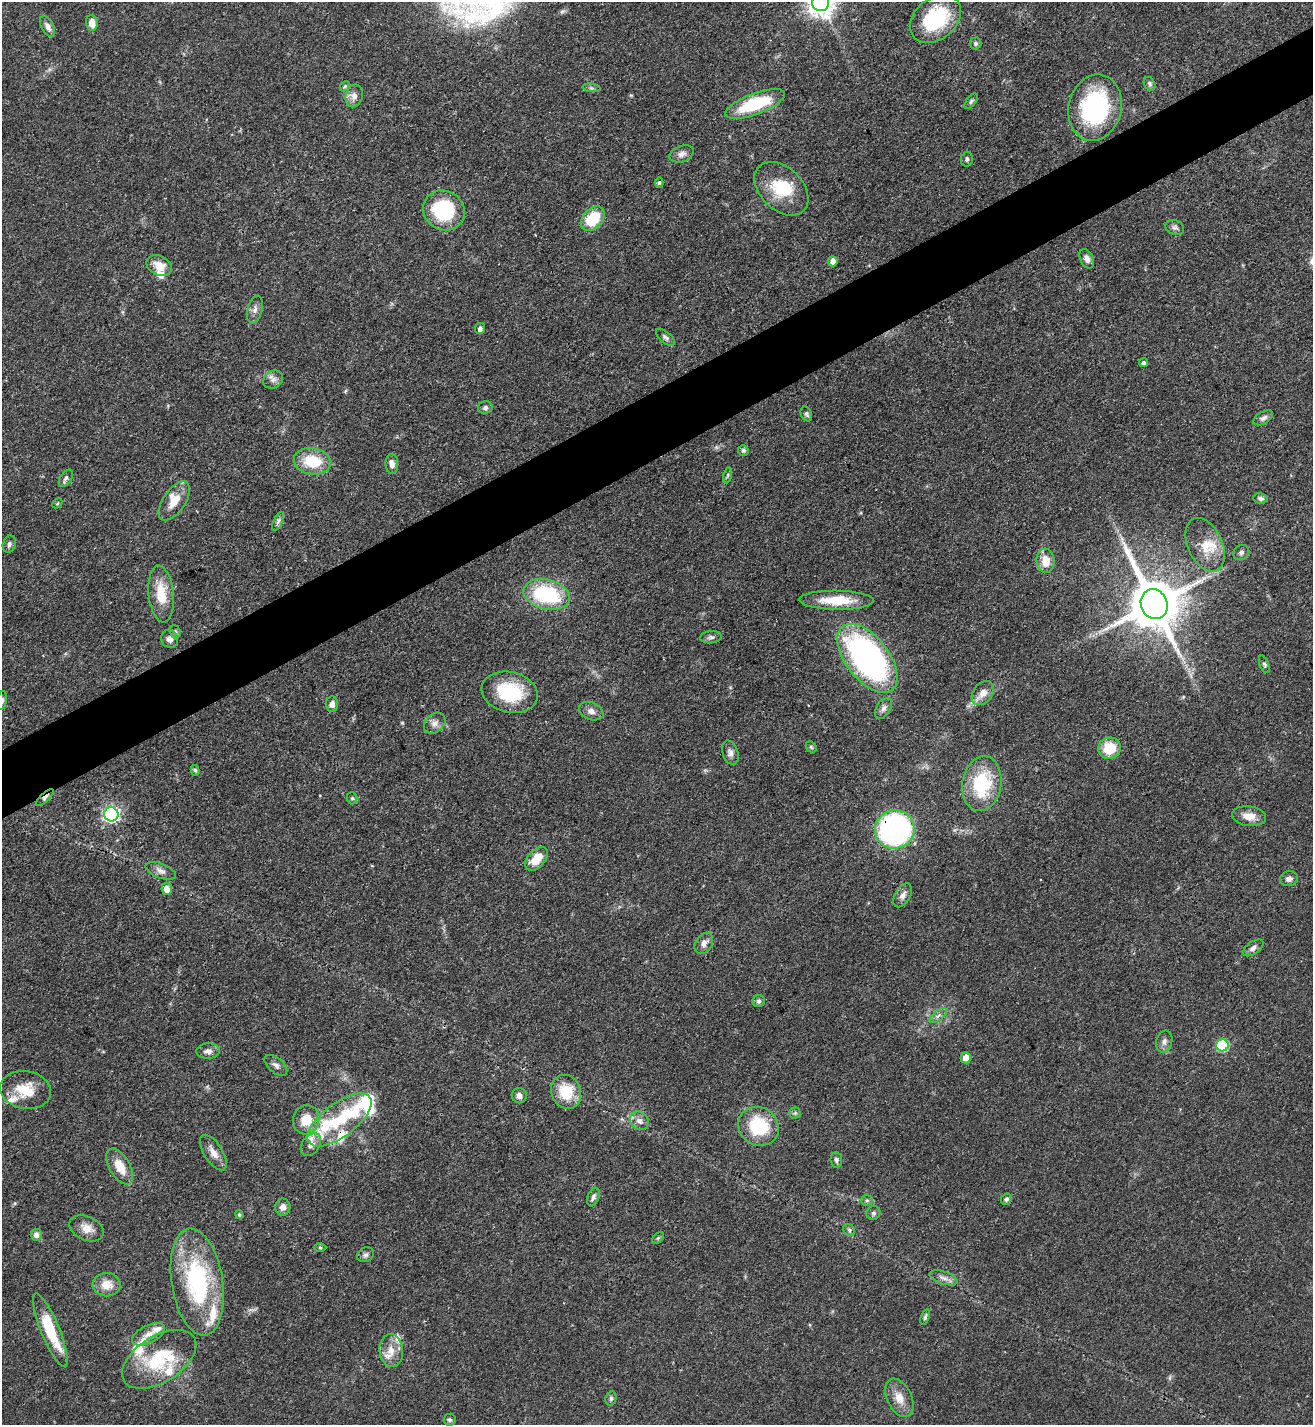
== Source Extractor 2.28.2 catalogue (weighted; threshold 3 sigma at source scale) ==
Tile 10 of 4 x 4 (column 2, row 3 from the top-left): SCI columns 1468-2778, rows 1428-2850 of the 5689 x 5699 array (HDU 1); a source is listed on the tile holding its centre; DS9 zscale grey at full resolution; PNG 1315 x 1427 px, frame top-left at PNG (2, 2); each listed source drawn as its Kron ellipse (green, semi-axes under 4 px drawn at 4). Shown black and unused: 5% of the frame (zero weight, under 3 of 4 exposures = <1% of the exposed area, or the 3 px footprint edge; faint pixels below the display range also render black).
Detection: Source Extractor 2.28.2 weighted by HDU 2 'WHT'; one run over the whole footprint, this tile lists its part. Background 0.0601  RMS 0.0038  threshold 0.0171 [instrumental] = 3 sigma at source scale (4.5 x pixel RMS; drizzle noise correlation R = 1.50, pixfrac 1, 0.05/0.05 arcsec/px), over >= 5 px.
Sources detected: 133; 1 inside a brighter object's white glare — neither listed nor drawn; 14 inside a brighter listed object's ellipse — not listed separately; the other 118 listed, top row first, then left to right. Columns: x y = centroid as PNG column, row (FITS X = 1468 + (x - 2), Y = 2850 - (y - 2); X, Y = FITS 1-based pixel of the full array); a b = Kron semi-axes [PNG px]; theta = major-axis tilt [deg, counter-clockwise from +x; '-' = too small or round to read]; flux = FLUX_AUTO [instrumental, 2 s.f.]
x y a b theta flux
821 2 9 8 - 380
935 19 28 20 39 29
92 23 8 6 -84 4.2
47 26 11 6 -62 2.2
975 43 6 6 - 0.76
1150 84 7 5 -59 0.84
345 86 6 4 43 0.57
591 88 9 3 -5 0.65
354 96 11 8 76 2.5
971 101 9 4 52 0.79
755 104 31 10 21 24
1095 108 33 26 76 51
682 154 13 8 20 2
967 159 7 5 80 0.85
659 183 5 4 - 0.66
781 189 31 21 -45 16
444 210 21 19 -34 29
593 219 14 9 48 14
1175 227 9 7 -23 1.3
1087 259 10 6 -64 1.9
833 261 5 4 - 2.9
159 266 13 9 -27 5.1
255 310 14 7 75 2
480 328 5 5 - 1.5
665 337 11 5 -40 1.2
1144 363 4 4 - 1.2
273 380 10 8 29 1.8
485 408 7 6 - 1.2
806 414 8 5 -65 0.81
1263 418 10 6 30 1.3
743 450 5 5 - 0.82
312 461 18 13 -9 14
392 464 10 6 -87 2.4
727 475 8 4 81 0.62
66 478 10 5 57 1.3
1261 498 7 5 -7 1.1
174 501 22 11 56 6
57 503 5 3 - 0.41
278 521 10 4 64 1.1
9 544 9 6 72 1.1
1205 545 28 17 -66 8.8
1241 553 8 7 - 1.2
1046 561 12 9 -83 5.8
161 594 28 12 -84 10
547 594 24 14 -13 33
836 600 37 9 -1 11
1154 604 15 13 -66 2200
175 632 7 5 -69 0.71
711 637 11 6 5 1.3
170 639 9 8 - 1.8
867 658 40 21 -52 120
1264 664 9 4 -69 0.76
510 692 28 20 -13 21
983 693 13 9 53 3.7
2 700 9 5 82 1
332 704 8 6 -88 2.1
883 708 11 7 57 1.6
591 711 13 8 -24 2.3
435 723 12 9 42 2.4
811 747 6 5 - 0.57
1110 748 11 10 - 11
730 752 12 8 -72 1.9
195 770 5 4 - 0.63
982 784 27 19 81 25
45 798 11 4 44 1.2
352 798 6 5 - 0.66
111 814 7 7 - 100
1249 816 17 9 -7 4.3
895 829 20 19 - 98
536 859 14 8 48 7.3
161 871 16 7 -21 2.3
1289 879 9 7 16 1.7
167 889 6 5 - 3.4
903 895 13 7 59 2.1
704 943 11 8 56 2.2
1253 948 12 6 35 1.6
759 1001 6 6 - 0.96
938 1016 10 5 39 1.2
1164 1042 11 8 76 1.8
1222 1045 6 6 - 32
208 1051 12 7 3 2.1
966 1058 5 5 - 3.9
276 1065 13 7 -40 1.7
25 1090 25 19 -9 10
566 1092 17 14 -69 12
519 1096 8 7 - 2
795 1113 5 5 - 0.66
306 1120 15 13 75 7.6
339 1120 38 17 37 20
639 1121 10 8 -39 2.3
759 1126 21 19 -35 21
311 1145 12 9 55 2.6
213 1153 20 9 -58 3.4
836 1160 7 5 -83 0.95
120 1166 20 10 -61 6.6
593 1197 10 5 70 1.3
1006 1199 6 5 - 0.86
867 1200 6 5 - 0.65
283 1207 8 7 - 2.2
873 1213 7 6 - 0.93
239 1215 4 4 - 0.74
87 1228 18 11 -24 4
849 1230 6 5 - 0.82
36 1235 6 5 - 1.6
658 1238 7 4 45 0.54
320 1247 6 4 -2 0.53
366 1255 9 7 31 1.3
943 1278 14 6 -18 2
197 1282 54 25 -81 52
107 1285 14 11 -1 5.4
925 1317 8 4 73 0.84
50 1330 39 9 -67 17
149 1334 18 9 26 3.6
391 1350 16 12 -85 5.3
159 1359 41 23 32 24
611 1398 7 5 76 0.91
899 1398 20 12 -64 5.2
450 1420 6 6 - 0.85
Overlapping masked pixels (flux is a lower limit): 3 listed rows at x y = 1154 604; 45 798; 895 829
Isophote crosses this tile's border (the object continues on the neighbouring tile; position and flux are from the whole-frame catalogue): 2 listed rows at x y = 821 2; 2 700